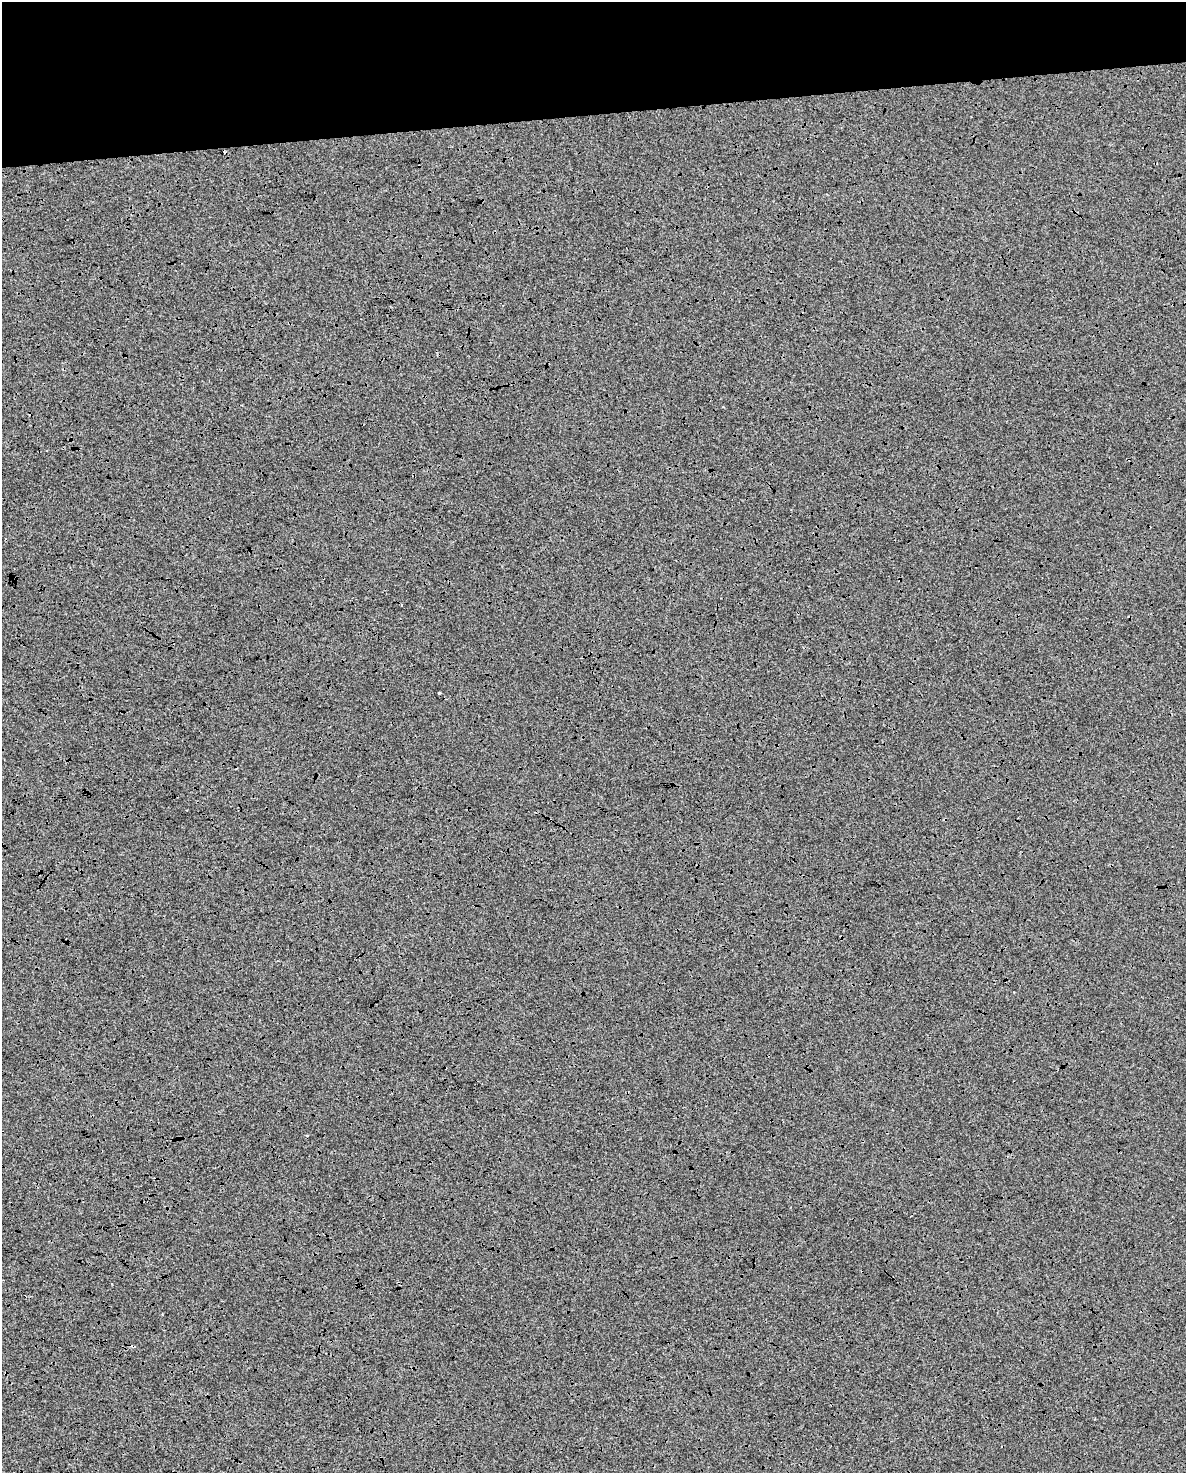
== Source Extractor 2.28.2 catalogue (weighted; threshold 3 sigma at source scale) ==
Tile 3 of 4 x 3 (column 3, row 1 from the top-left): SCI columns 2367-3550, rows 3007-4477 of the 4734 x 4497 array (HDU 1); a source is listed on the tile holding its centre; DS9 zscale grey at full resolution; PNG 1188 x 1475 px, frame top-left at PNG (2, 2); no overlay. Shown black and unused: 9% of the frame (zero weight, under 3 of 4 exposures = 2% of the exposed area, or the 3 px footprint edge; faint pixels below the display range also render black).
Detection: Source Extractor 2.28.2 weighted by HDU 2 'WHT'; one run over the whole footprint, this tile lists its part. Background 1.83e-04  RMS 0.0065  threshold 0.0294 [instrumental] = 3 sigma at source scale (4.5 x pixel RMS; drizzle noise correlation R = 1.50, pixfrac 1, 0.0396/0.0396 arcsec/px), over >= 5 px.
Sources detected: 7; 3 cosmic-ray / hot-pixel residue — not listed; the other 4 listed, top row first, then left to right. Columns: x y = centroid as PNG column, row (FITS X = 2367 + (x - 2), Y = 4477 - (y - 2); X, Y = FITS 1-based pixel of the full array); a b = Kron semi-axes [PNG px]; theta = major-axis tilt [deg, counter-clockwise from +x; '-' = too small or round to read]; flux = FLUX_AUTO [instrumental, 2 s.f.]
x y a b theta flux
402 605 3 2 - 0.86
439 693 3 2 - 0.96
112 1284 3 3 - 5.1
133 1346 4 3 - 3.1
Overlapping masked pixels (flux is a lower limit): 1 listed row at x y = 133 1346